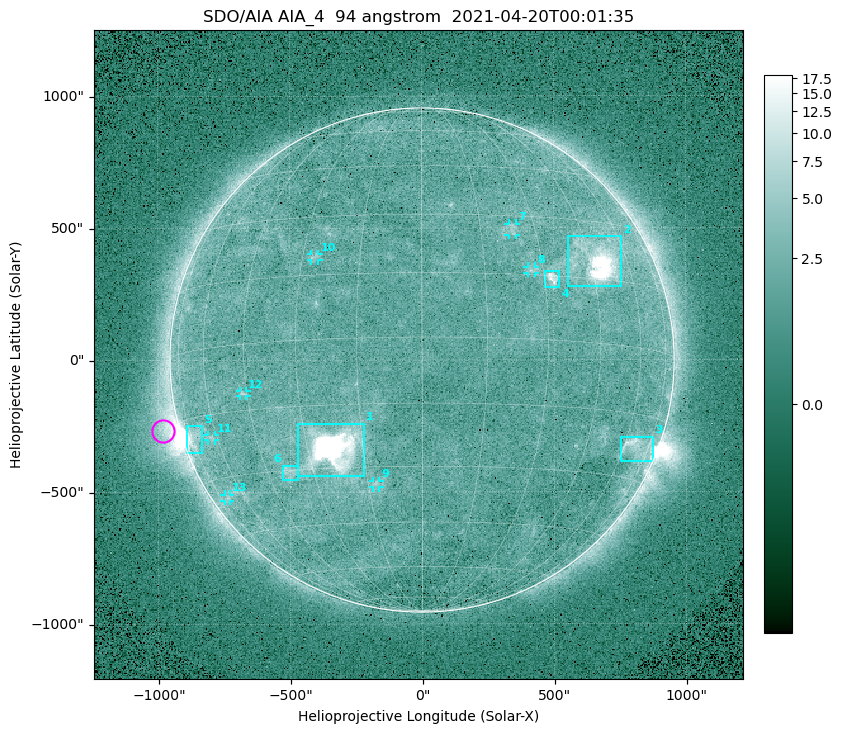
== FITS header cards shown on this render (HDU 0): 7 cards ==
TELESCOP= 'SDO/AIA '
INSTRUME= 'AIA_4   '
WAVELNTH=                   94
WAVEUNIT= 'angstrom'
DATE-OBS= '2021-04-20T00:01:35.12'
CTYPE1  = 'HPLN-TAN'
CTYPE2  = 'HPLT-TAN'

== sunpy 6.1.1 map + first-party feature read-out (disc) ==
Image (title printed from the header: SDO/AIA AIA_4  94 angstrom  2021-04-20T00:01:35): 512 x 512 px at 4.8 arcsec/px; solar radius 955 arcsec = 199 px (full disc in frame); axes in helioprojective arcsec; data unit not stated in the header (colour bar unlabelled)
Orientation: roll -0.138 deg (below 1 deg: not rotated)
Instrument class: DISC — disc imager (sunpy class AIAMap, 94 A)
Bright regions (active regions / flare kernels): reference = the median radial profile (limb darkening/brightening removed); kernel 5 px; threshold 5 sigma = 2.52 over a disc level ~1.76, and >= 1.15x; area >= 9 px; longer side >= 5 px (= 24 arcsec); searched inside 0.97 R_sun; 13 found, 13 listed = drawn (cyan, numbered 1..; 7 of them under ~33 arcsec drawn as corner ticks so the feature stays visible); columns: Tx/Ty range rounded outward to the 10 arcsec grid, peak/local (2 s.f.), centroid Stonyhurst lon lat
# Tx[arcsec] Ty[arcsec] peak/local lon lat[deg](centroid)
1 -470..-220 -440..-240 1101 -23 -25
2 550..760 280..470 50 +48 +20
3 750..880 -390..-290 4.6 +67 -22
4 460..520 270..340 6.2 +32 +14
5 -900..-830 -350..-250 6.4 -73 -19
6 -530..-470 -450..-400 3.2 -37 -30
7 330..360 470..520 2.8 +24 +26
8 400..430 330..360 2.9 +27 +16
9 -190..-160 -480..-450 2.9 -13 -34
10 -420..-390 380..410 2.8 -27 +19
11 -810..-780 -300..-280 2.7 -63 -20
12 -690..-660 -140..-110 3 -46 -11
13 -750..-730 -540..-510 2.4 -70 -35
Off-limb structures (1.02-1.3 R_sun): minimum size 50 px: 6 found; the strongest spans PA ~85..115 deg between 1.02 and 1.21 R_sun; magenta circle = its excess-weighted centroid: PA ~105 deg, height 1.06 R_sun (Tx ~-980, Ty ~-270 arcsec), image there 4.7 x the reference